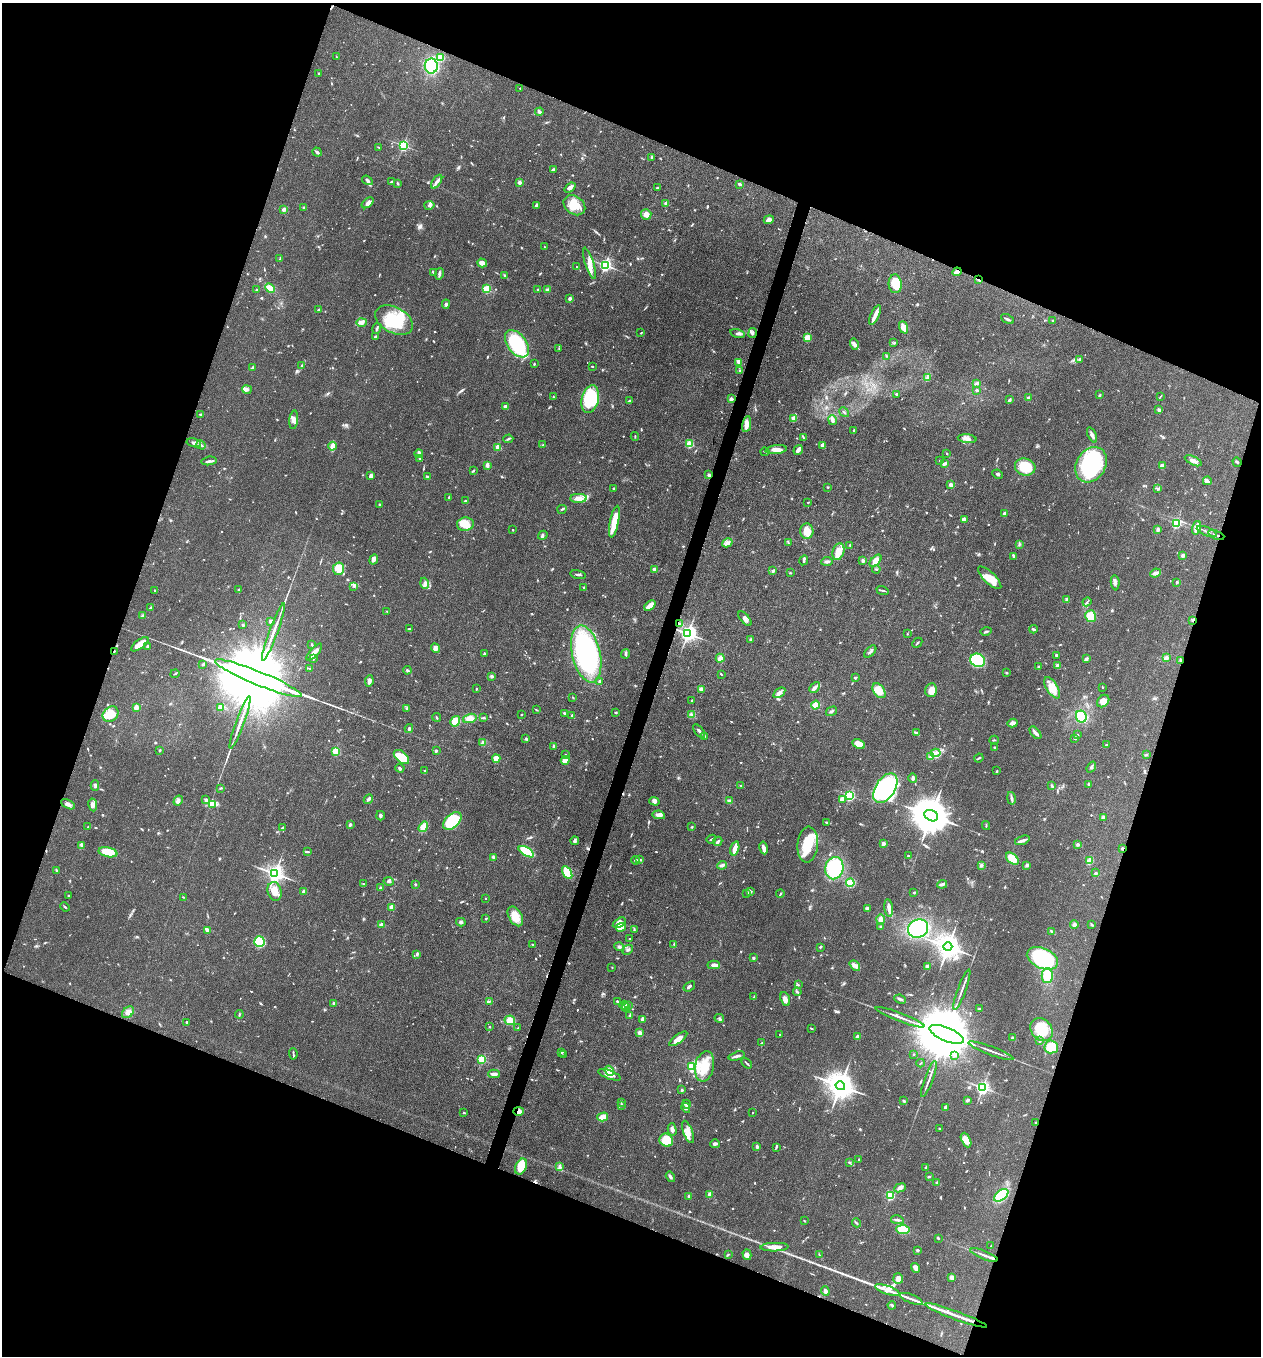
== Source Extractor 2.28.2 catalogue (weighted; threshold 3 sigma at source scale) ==
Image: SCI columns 131-5164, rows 2-5416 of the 5425 x 5418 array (HDU 1 of 3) = the unmasked area's bounding box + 8 px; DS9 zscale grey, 4 x 4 block average (1 PNG px = mean of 4 x 4 image px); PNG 1263 x 1358 px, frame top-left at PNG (2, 3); each listed source drawn as its Kron ellipse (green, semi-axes under 4 px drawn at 4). Shown black and unused: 40% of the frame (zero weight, under 3 of 4 exposures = <1% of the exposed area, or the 3 px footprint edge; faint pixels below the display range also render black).
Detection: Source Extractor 2.28.2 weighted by HDU 2 'WHT'. Background 0.0712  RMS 0.0054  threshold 0.0241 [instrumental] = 3 sigma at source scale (4.5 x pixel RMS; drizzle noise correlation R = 1.50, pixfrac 1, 0.05/0.05 arcsec/px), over >= 5 px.
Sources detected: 964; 1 too faint to see at this stretch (4 x 4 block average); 7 inside a brighter object's white glare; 5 cosmic-ray / hot-pixel residue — neither listed nor drawn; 18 coinciding with a brighter row at this scale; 55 inside a brighter listed object's ellipse — not listed separately; of the other 878, all 500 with FLUX_AUTO >= 2.3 (the completeness limit of this list) listed and drawn (378 fainter detections not listed), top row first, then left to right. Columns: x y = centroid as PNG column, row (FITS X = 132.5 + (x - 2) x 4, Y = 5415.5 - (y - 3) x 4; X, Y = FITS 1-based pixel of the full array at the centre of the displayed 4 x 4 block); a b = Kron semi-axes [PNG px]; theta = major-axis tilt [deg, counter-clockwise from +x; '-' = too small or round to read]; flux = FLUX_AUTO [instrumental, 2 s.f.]
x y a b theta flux
337 57 3 2 - 2.7
441 57 3 3 - 37
431 66 7 6 - 180
319 74 3 2 - 5.6
520 88 2 2 - 2.8
539 112 4 3 - 7.2
403 145 2 2 - 570
379 147 3 2 - 3.4
317 152 5 2 - 6.3
652 157 3 2 - 5.7
553 170 4 3 - 4.8
367 180 6 3 -35 7.9
391 182 3 2 - 3.4
437 182 8 3 56 13
520 182 2 2 - 47
397 183 3 2 - 3.3
740 184 3 2 - 5.4
570 188 6 3 38 9.9
658 188 3 2 - 3.2
368 203 7 3 40 11
666 203 2 2 - 34
429 205 5 3 - 6.5
536 205 3 2 - 7.4
574 205 12 9 -37 61
303 207 3 2 - 3
284 209 4 2 - 16
646 214 5 5 - 19
769 220 5 4 - 14
544 247 2 2 - 2.4
280 259 3 2 - 4
482 263 5 3 - 20
589 263 16 4 -72 27
605 265 2 2 - 820
576 267 2 2 - 3.1
433 272 3 2 - 4
957 272 4 3 - 20
439 274 6 3 77 8.1
504 275 3 2 - 3.2
979 280 3 2 - 3.1
895 284 9 6 -87 81
270 288 5 4 - 30
486 289 2 2 - 240
538 289 3 2 - 2.6
256 290 2 2 - 2.4
548 290 3 2 - 11
570 298 2 2 - 34
446 304 4 2 - 7.1
319 310 2 2 - 7.7
875 315 11 3 66 17
1007 319 7 2 -28 7.6
394 320 20 13 -28 140
1053 320 3 2 - 4.9
362 322 5 4 - 10
903 327 6 3 -68 32
377 328 5 2 - 5.9
641 333 2 2 - 3
752 333 5 3 - 8
737 334 7 3 -15 7.8
375 337 3 2 - 4.4
807 338 2 2 - 120
894 343 3 3 - 3.6
517 344 15 9 -53 250
854 344 6 4 -75 11
559 348 2 2 - 2.3
886 356 3 2 - 2.5
1080 359 3 2 - 2.9
739 362 3 2 - 15
534 364 2 2 - 3.3
302 365 2 2 - 7.2
252 367 3 2 - 4.3
592 367 2 2 - 2.3
740 370 3 2 - 4.7
928 378 4 3 - 6.1
977 383 4 3 - 5.9
247 390 5 4 - 10
976 390 3 3 - 4.7
896 394 2 2 - 6.9
1100 395 4 2 - 2.5
1161 396 4 2 - 2.5
553 397 3 2 - 2.4
1028 398 2 2 - 29
590 399 14 8 77 210
731 399 2 2 - 39
629 400 2 2 - 2.5
1009 400 3 2 - 8.7
505 406 3 3 - 12
1159 410 3 2 - 8.6
844 412 5 2 - 2.4
200 414 2 2 - 3.3
794 419 2 2 - 73
294 420 9 4 84 16
832 420 5 3 - 9.6
747 424 8 4 80 21
854 430 4 2 - 5.2
1092 435 8 3 -67 11
635 436 4 2 - 2.4
803 437 3 2 - 3.1
508 439 5 2 - 3.2
967 439 9 4 -6 15
194 443 7 3 -14 9.1
690 444 2 2 - 180
201 445 5 2 - 4.4
543 445 3 2 - 2.4
822 445 3 2 - 14
333 446 4 3 - 34
498 447 3 3 - 21
776 450 10 4 7 28
798 450 5 3 - 12
765 452 4 2 - 3.2
947 453 2 2 - 3.7
419 454 4 2 - 6.2
420 459 3 2 - 3.1
940 460 2 2 - 2.6
209 461 7 2 8 7.7
1193 461 9 3 -26 16
1237 462 5 2 - 3.7
945 463 4 2 - 11
487 465 3 2 - 11
1091 465 19 14 59 300
1162 466 2 2 - 52
1025 467 10 8 -16 100
473 471 4 2 - 3.9
997 474 5 3 - 5
709 475 3 3 - 5.5
371 476 4 3 - 8.7
427 477 4 2 - 7
1207 481 4 4 - 6.9
951 485 2 2 - 46
828 487 3 2 - 2.4
613 488 2 2 - 12
1158 489 4 3 - 5.1
449 497 3 2 - 2.7
578 498 8 4 1 19
465 501 2 2 - 11
808 502 2 2 - 5.2
379 505 4 2 - 3.1
562 509 4 2 - 4
1005 514 2 2 - 39
964 520 3 2 - 17
614 522 16 4 79 81
1176 523 2 2 - 380
465 524 8 6 4 44
1196 528 7 3 76 33
1158 529 3 2 - 7.9
513 530 2 2 - 2.5
807 531 8 6 -89 44
1207 531 10 2 -22 8
543 535 5 2 - 4.5
1216 535 8 2 -21 8.4
727 543 5 3 - 10
788 543 3 2 - 2.4
1019 544 3 2 - 3.1
850 546 3 2 - 2.7
838 552 8 6 71 42
1183 555 4 3 - 6.7
1014 556 3 2 - 9.1
374 559 5 3 - 11
804 560 5 3 - 5.3
827 561 5 3 - 7
863 561 4 3 - 7.6
876 561 7 3 47 23
338 569 6 5 - 55
654 569 3 3 - 12
876 569 4 2 - 4.2
773 571 3 2 - 6.6
790 573 3 2 - 2.7
1155 573 5 3 - 13
578 575 8 2 -9 6
990 578 15 6 -44 65
1177 582 3 2 - 4.9
425 583 6 3 -72 10
1115 583 8 3 -85 9.6
354 586 3 2 - 3.3
583 587 2 2 - 3
239 590 2 2 - 5.8
882 590 6 2 -18 4.5
155 591 2 2 - 15
1067 600 4 2 - 7.4
1087 602 4 2 - 3.8
650 606 6 3 41 37
151 608 4 2 - 4.5
387 611 2 2 - 2.4
143 616 3 2 - 5.6
1090 616 6 5 - 53
745 619 8 3 -48 10
1193 620 4 2 - 4.4
271 621 2 2 - 36
679 624 4 3 - 8.6
243 625 3 2 - 4
409 629 3 2 - 3.4
1033 629 4 2 - 5.5
986 631 6 2 14 4.8
273 632 31 2 70 40
688 633 3 3 - 1700
907 634 2 2 - 2.6
751 639 3 3 - 3.4
917 643 6 2 46 3.5
140 644 10 4 37 37
312 645 3 2 - 3.6
147 646 3 2 - 2.9
435 648 5 4 - 12
114 651 3 2 - 3.2
314 652 11 3 47 25
870 652 7 3 46 8.2
485 654 4 2 - 4.8
586 654 29 14 -77 610
625 654 5 2 - 5.8
1056 655 3 2 - 4.9
314 658 3 2 - 6.4
720 658 4 3 - 17
1166 658 3 3 - 10
1086 659 4 3 - 5.1
978 660 7 6 - 100
1181 660 3 2 - 5
203 664 3 2 - 5
1058 666 2 2 - 51
1039 667 3 2 - 6
309 668 4 2 - 2.5
407 670 4 2 - 6.8
1007 673 3 2 - 2.4
175 674 4 2 - 2.9
721 674 3 2 - 2.5
491 676 3 3 - 6.2
258 678 46 7 -22 150000
855 678 3 2 - 4.3
369 681 6 3 83 9.8
600 682 3 3 - 6.6
815 687 6 3 48 11
1102 687 2 2 - 2.6
1052 688 12 5 -59 50
476 689 2 2 - 3.2
701 689 2 2 - 49
931 690 7 6 - 30
879 691 8 5 -54 49
779 693 7 4 35 13
573 697 3 2 - 2.5
692 700 2 2 - 3.3
1103 701 7 5 46 23
815 705 4 4 - 33
136 707 2 2 - 78
220 707 2 2 - 69
406 708 4 3 - 4.2
536 710 3 2 - 3.4
831 711 6 2 33 5.6
616 712 3 2 - 3.7
564 713 3 2 - 3.1
110 714 8 7 - 56
521 715 2 2 - 2.5
692 715 4 2 - 5.6
572 716 2 2 - 7
1081 716 6 5 - 92
436 717 4 2 - 2.9
470 718 7 4 18 32
484 718 4 2 - 4.4
455 721 5 4 - 71
240 723 28 2 70 36
1013 723 5 3 - 17
409 729 4 2 - 5.3
699 731 8 2 -52 9.8
916 733 3 2 - 3.9
1035 733 7 2 -49 11
1077 735 3 2 - 3.2
704 736 4 2 - 5.3
1075 738 2 2 - 7.1
526 739 4 2 - 4.9
994 740 4 2 - 2.5
483 742 4 3 - 7.1
859 744 7 4 -27 32
1106 745 2 2 - 4.3
554 746 4 3 - 4.2
995 748 3 2 - 3.3
160 750 3 2 - 3.5
436 751 3 2 - 2.9
335 752 2 2 - 130
936 753 5 4 - 12
566 755 2 2 - 3
1146 755 2 2 - 3.1
401 757 9 5 -41 86
930 757 2 2 - 3.6
496 758 4 4 - 23
979 758 5 2 - 3.5
565 760 4 4 - 38
1091 767 6 2 54 6.3
400 768 4 2 - 4.6
425 771 2 2 - 3.9
997 771 2 2 - 2.7
913 778 5 3 - 5.2
1088 784 3 2 - 5.2
95 785 5 2 - 6
741 786 3 2 - 3
1052 786 4 2 - 5.3
220 788 3 2 - 2.6
885 788 16 9 57 360
850 795 2 2 - 490
1011 798 6 3 -78 8.7
368 799 5 2 - 11
842 799 3 3 - 21
178 800 5 4 - 9.5
205 800 3 3 - 4.9
729 800 3 3 - 5.6
654 801 5 4 - 9.6
68 804 8 4 -26 12
93 805 6 4 -80 12
212 805 4 3 - 8.5
659 815 6 4 -10 16
380 816 5 3 - 8.1
931 816 7 5 -25 13000
1103 817 4 3 - 4.5
452 821 11 6 42 180
826 822 3 2 - 2.7
350 824 3 2 - 5.6
986 826 4 2 - 2.8
88 827 3 2 - 3
283 827 4 2 - 4.6
423 827 6 4 56 30
692 827 3 2 - 2.7
711 839 5 2 - 3.7
1022 840 8 2 18 11
575 841 4 3 - 6.5
718 841 5 3 - 6.1
883 843 2 2 - 41
1078 844 3 2 - 7.1
808 845 18 10 85 96
82 846 3 2 - 4.5
735 848 7 2 75 46
763 848 6 2 -79 16
1122 848 2 2 - 6.7
108 852 9 5 -12 65
307 852 3 2 - 3.3
526 852 9 4 -31 120
908 856 2 2 - 3.3
493 857 3 2 - 3.3
1012 859 7 4 -41 60
635 860 4 2 - 4.3
639 860 4 2 - 5.3
1089 861 4 3 - 31
722 865 5 3 - 8.6
981 865 2 2 - 3.3
1027 865 3 3 - 6.8
834 868 11 9 77 170
56 870 3 2 - 4.1
567 872 7 3 -60 110
275 873 3 3 - 1900
1096 873 3 2 - 3.6
389 881 5 3 - 7.1
850 883 4 4 - 49
364 884 3 2 - 3.2
415 884 2 2 - 3.4
942 884 5 3 - 10
380 887 3 2 - 2.6
275 891 9 7 -74 46
751 891 3 2 - 4.4
304 892 2 2 - 47
914 893 3 2 - 3.3
747 894 3 2 - 2.5
780 894 4 2 - 3
69 896 3 2 - 4.4
183 897 3 2 - 2.5
485 898 2 2 - 3.4
65 907 5 2 - 3.7
392 907 3 3 - 23
889 908 9 3 -82 17
867 909 3 2 - 13
515 916 11 6 -61 50
486 918 3 2 - 3.4
880 919 5 3 - 17
461 922 5 3 - 6.3
619 923 7 4 32 23
1074 924 4 3 - 5.3
381 925 4 3 - 19
1092 925 4 2 - 3.8
880 926 3 2 - 2.6
621 927 5 3 - 40
918 928 10 9 - 280
207 930 3 2 - 13
634 930 4 2 - 3.3
1052 931 2 2 - 4.7
630 939 2 2 - 2.5
259 942 5 5 - 90
532 944 2 2 - 2.7
674 944 4 2 - 3.2
619 947 5 3 - 6.5
820 947 3 2 - 2.5
948 947 4 4 - 3900
628 950 6 2 44 6.2
417 954 4 3 - 5.5
753 958 3 2 - 4.9
1042 958 16 10 -23 260
714 965 6 4 -2 13
855 966 6 4 -41 15
927 966 2 2 - 10
612 967 2 2 - 3.9
1047 976 7 5 88 47
798 985 3 2 - 2.6
689 986 6 2 38 6.6
962 989 21 2 70 14
797 992 4 2 - 4
754 997 4 2 - 3.9
785 999 7 4 -68 16
900 999 6 3 -25 8
490 1001 3 2 - 3.2
617 1001 2 2 - 3.7
333 1003 2 2 - 12
624 1005 5 3 - 7.1
628 1006 3 2 - 3.3
626 1007 4 3 - 6.4
979 1009 2 2 - 5.7
128 1012 7 5 41 15
239 1014 4 2 - 3.3
630 1015 3 3 - 3.6
900 1017 26 2 -21 20
719 1018 5 2 - 3.2
510 1020 5 5 - 31
643 1020 3 2 - 18
186 1022 2 2 - 3.6
489 1027 2 2 - 2.7
518 1028 4 2 - 3.7
811 1028 3 2 - 2.4
1042 1030 12 10 -49 100
640 1033 3 3 - 13
947 1034 18 6 -23 58000
779 1035 2 2 - 4.4
857 1037 2 2 - 27
1013 1038 3 2 - 2.6
678 1039 11 4 36 29
1039 1041 3 2 - 3.7
762 1043 3 2 - 3
1051 1047 7 6 - 81
991 1051 24 2 -20 15
562 1052 3 2 - 2.8
293 1054 6 2 -87 4.7
914 1054 2 2 - 2.7
564 1055 3 2 - 2.7
954 1055 4 2 - 3.8
737 1056 8 2 16 8.8
482 1059 2 2 - 260
747 1063 6 2 -45 4.4
921 1063 4 2 - 2.6
691 1066 2 2 - 270
704 1066 15 9 79 88
609 1071 5 3 - 10
494 1074 6 3 3 13
609 1075 12 4 -21 20
929 1079 19 2 70 13
840 1086 5 4 - 5300
982 1088 2 2 - 610
682 1090 3 2 - 4.4
967 1100 2 2 - 12
904 1101 3 2 - 5
621 1103 3 2 - 2.6
686 1104 4 2 - 5.2
621 1105 3 2 - 3.2
945 1107 4 3 - 6.2
686 1108 5 3 - 7.3
518 1111 5 4 - 15
752 1112 2 2 - 2.6
464 1113 2 2 - 6.2
603 1117 5 3 - 36
1036 1122 2 2 - 4.1
672 1129 6 4 -75 10
940 1129 3 2 - 3.4
688 1132 12 4 -70 23
666 1140 7 6 - 82
966 1140 8 4 -65 27
715 1144 5 2 - 9.6
757 1147 3 3 - 5.6
776 1147 4 2 - 3.7
859 1160 3 2 - 2.9
849 1162 3 2 - 2.8
521 1166 8 5 65 66
560 1167 4 2 - 4.3
926 1167 3 2 - 3.1
670 1177 5 3 - 7.1
929 1177 3 2 - 2.9
937 1183 2 2 - 6.7
900 1188 6 3 23 12
710 1194 2 2 - 57
890 1195 2 2 - 310
1001 1195 8 5 38 120
689 1196 2 2 - 20
897 1220 6 2 -10 6.9
804 1221 2 2 - 2.5
856 1223 5 2 - 3.6
903 1230 7 4 -4 96
938 1238 3 2 - 3.4
991 1246 2 2 - 3
774 1247 14 3 1 31
917 1250 2 2 - 6.9
728 1254 2 2 - 2.3
747 1255 5 4 - 16
819 1255 3 2 - 2.5
984 1255 14 2 -21 13
915 1268 5 3 - 20
952 1277 3 3 - 17
898 1278 5 5 - 21
887 1290 13 4 -19 25
825 1291 5 2 - 13
911 1299 12 2 -22 14
892 1305 4 2 - 4.7
956 1315 33 2 -20 39
Overlapping masked pixels (flux is a lower limit): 9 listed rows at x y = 957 272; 979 280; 1216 535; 1193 620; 679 624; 114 651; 1181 660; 1122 848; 518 1111
Diffuse or blended objects may show on this block-average render without a row.